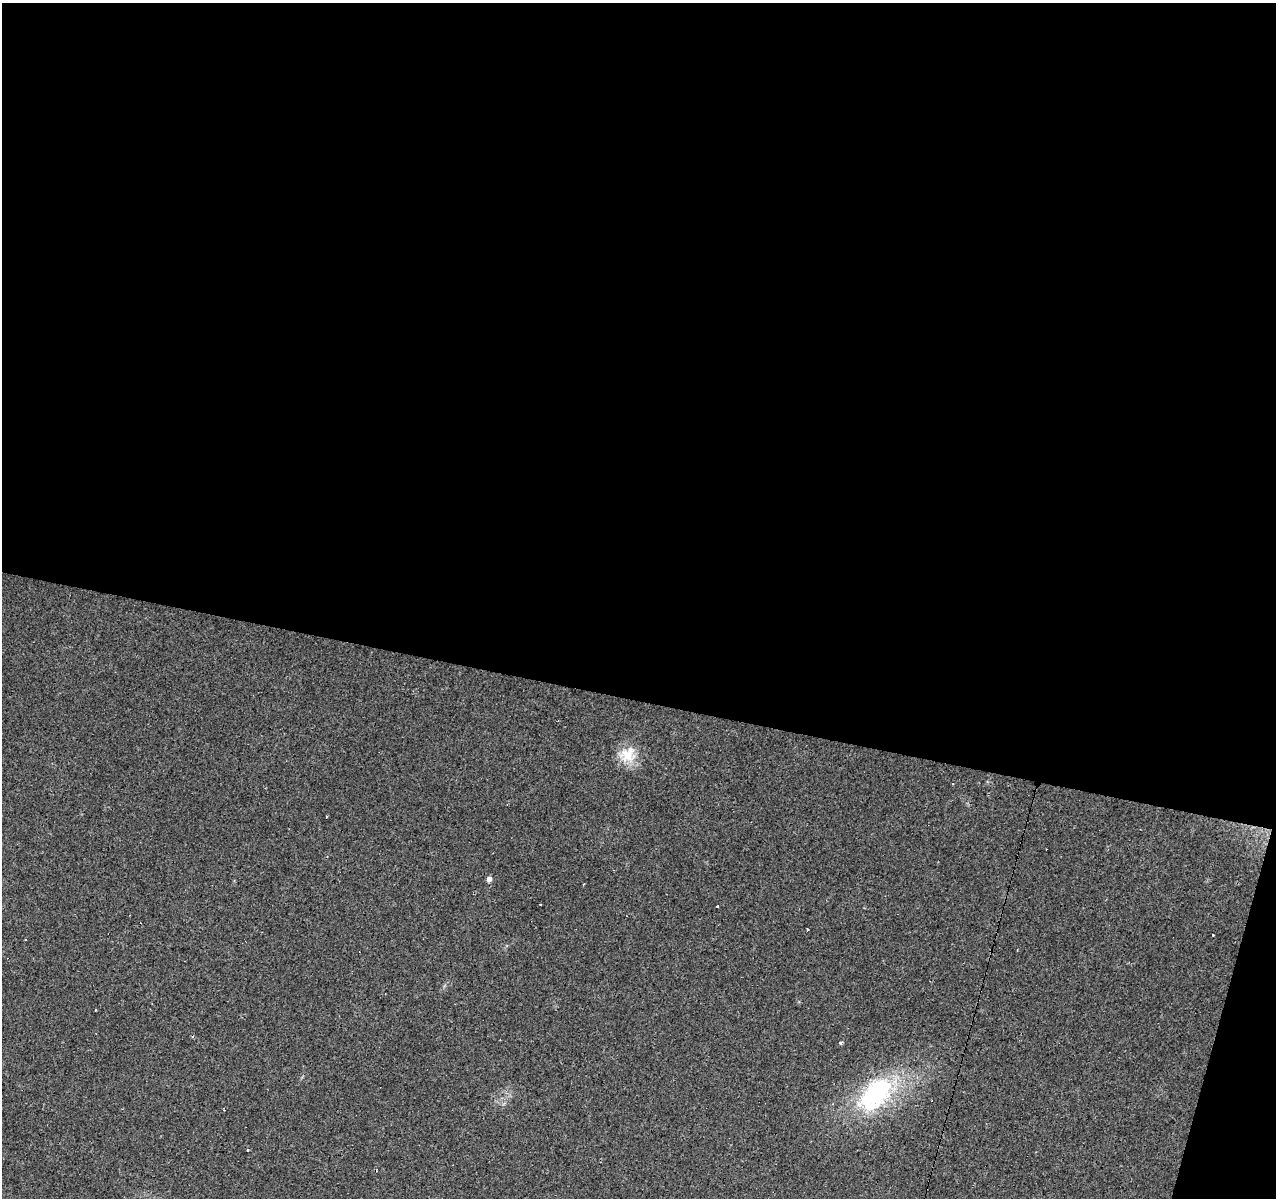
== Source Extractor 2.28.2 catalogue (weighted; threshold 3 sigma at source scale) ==
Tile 4 of 4 x 4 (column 4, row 1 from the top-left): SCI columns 3827-5100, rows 3871-5066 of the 5100 x 5286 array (HDU 1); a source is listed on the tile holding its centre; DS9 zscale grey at full resolution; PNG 1278 x 1200 px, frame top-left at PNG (2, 3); no overlay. Shown black and unused: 60% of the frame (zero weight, under 2 of 3 exposures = <1% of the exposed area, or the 3 px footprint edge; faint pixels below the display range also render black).
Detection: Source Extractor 2.28.2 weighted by HDU 2 'WHT'; one run over the whole footprint, this tile lists its part. Background 0.0685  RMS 0.007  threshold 0.0315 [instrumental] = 3 sigma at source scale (4.5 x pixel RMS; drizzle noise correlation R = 1.50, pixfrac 1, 0.0396/0.0396 arcsec/px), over >= 5 px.
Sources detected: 13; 3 cosmic-ray / hot-pixel residue — not listed; the other 10 listed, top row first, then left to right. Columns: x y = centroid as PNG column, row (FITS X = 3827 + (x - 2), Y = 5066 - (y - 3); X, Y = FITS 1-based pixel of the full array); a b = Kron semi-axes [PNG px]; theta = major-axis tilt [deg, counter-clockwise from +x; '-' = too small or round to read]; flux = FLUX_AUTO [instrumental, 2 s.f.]
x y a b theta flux
628 755 23 22 - 16
489 879 6 6 - 2.4
540 904 3 2 - 0.78
718 907 3 3 - 14
807 929 3 3 - 2.2
1212 935 3 3 - 2.3
840 1043 3 3 - 1.3
876 1094 49 28 47 87
224 1109 5 2 - 0.84
248 1150 3 3 - 0.95